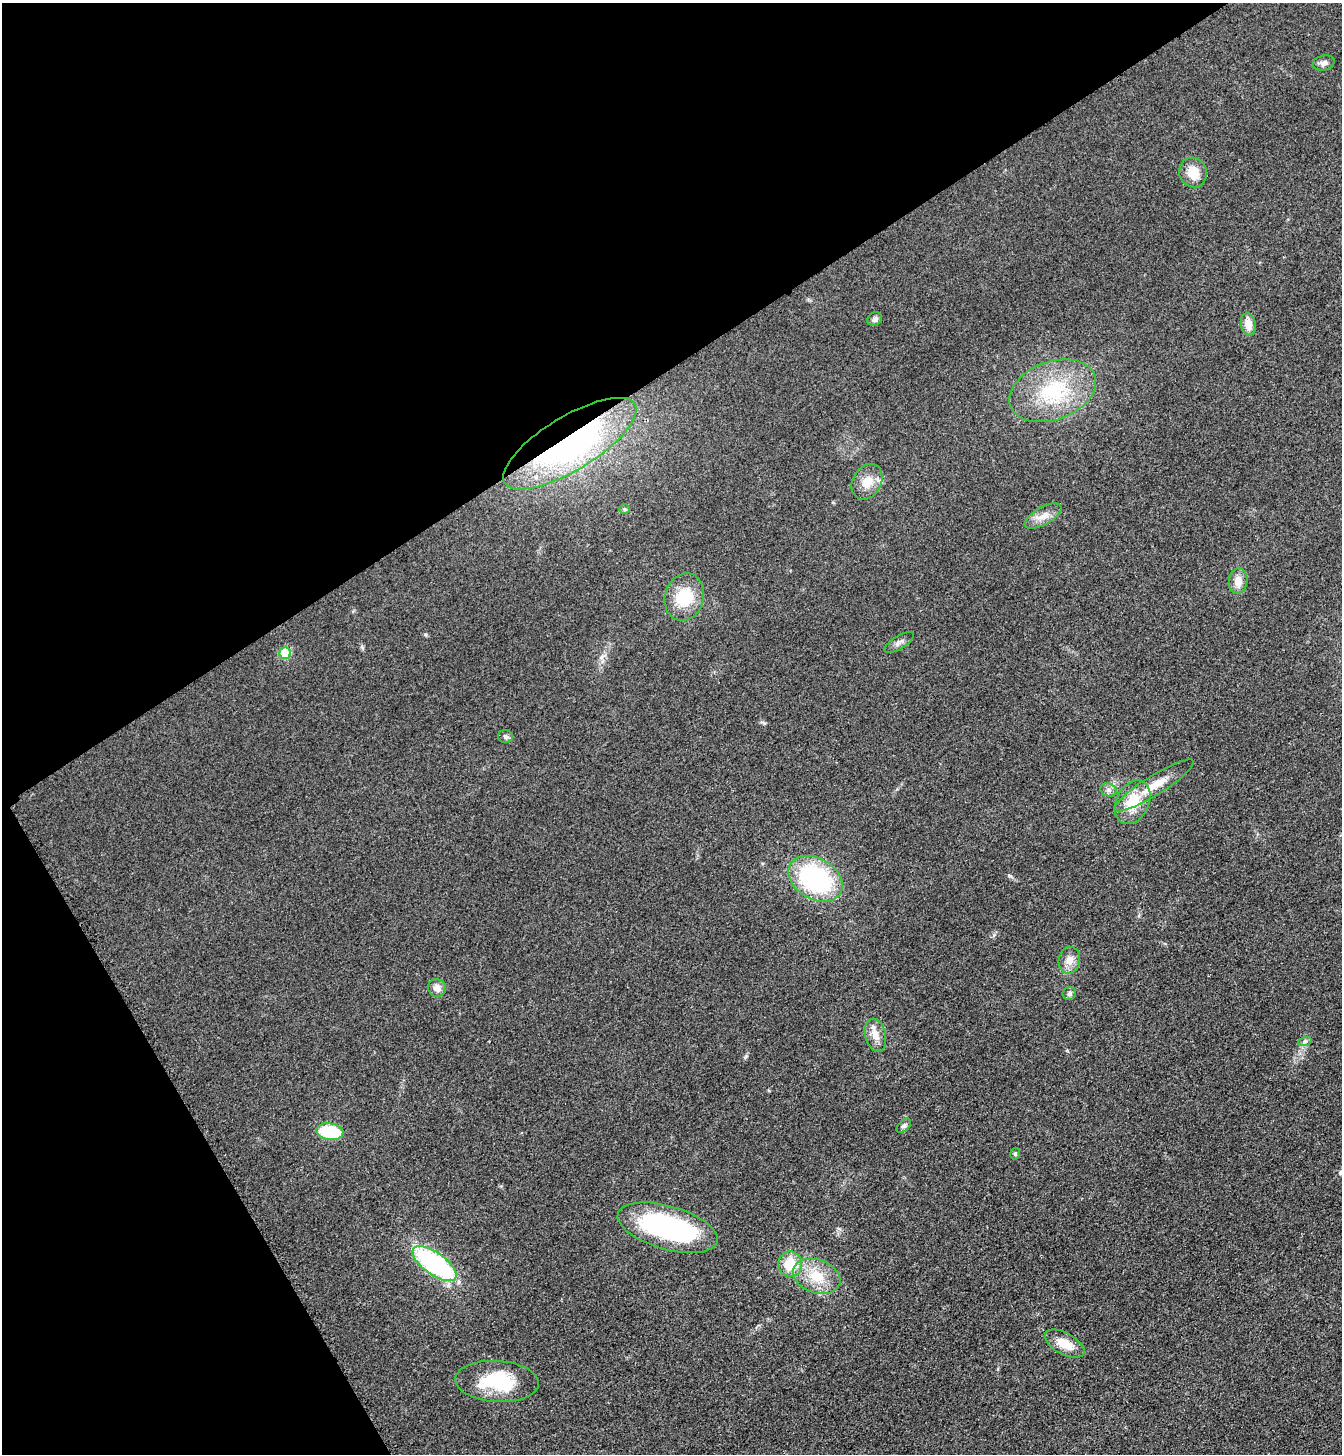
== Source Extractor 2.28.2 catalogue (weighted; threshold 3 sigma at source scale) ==
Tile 5 of 4 x 4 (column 1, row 2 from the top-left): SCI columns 181-1520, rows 2935-4386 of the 5861 x 5869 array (HDU 1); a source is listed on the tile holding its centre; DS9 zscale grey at full resolution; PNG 1344 x 1456 px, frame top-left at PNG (2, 3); each listed source drawn as its Kron ellipse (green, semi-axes under 4 px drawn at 4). Shown black and unused: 32% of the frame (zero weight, under 3 of 4 exposures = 3% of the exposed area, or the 3 px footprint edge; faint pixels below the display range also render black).
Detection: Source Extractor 2.28.2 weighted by HDU 2 'WHT'; one run over the whole footprint, this tile lists its part. Background 0.0774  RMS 0.0093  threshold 0.042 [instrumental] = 3 sigma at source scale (4.5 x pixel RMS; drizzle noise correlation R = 1.50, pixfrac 1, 0.05/0.05 arcsec/px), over >= 5 px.
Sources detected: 34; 1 inside a brighter object's white glare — neither listed nor drawn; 1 inside a brighter listed object's ellipse — not listed separately; the other 32 listed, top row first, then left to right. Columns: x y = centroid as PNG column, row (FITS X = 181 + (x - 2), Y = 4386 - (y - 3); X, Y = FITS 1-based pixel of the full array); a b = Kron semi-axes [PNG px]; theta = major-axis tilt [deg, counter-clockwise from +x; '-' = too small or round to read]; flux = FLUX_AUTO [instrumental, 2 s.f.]
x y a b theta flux
1324 63 11 7 13 4.1
1193 172 15 14 - 17
875 319 8 6 30 3.1
1248 324 11 7 -80 11
1053 391 45 29 20 71
570 444 76 27 31 230
867 482 19 14 59 15
625 509 5 5 - 1.3
1043 516 20 8 29 9.5
1238 581 13 9 82 9.9
684 597 24 19 73 34
899 642 17 6 32 4.3
285 653 6 5 - 47
505 737 7 6 - 2.1
1154 785 46 9 32 22
1108 790 8 6 -20 3.3
1133 802 23 16 63 29
815 879 29 20 -30 130
1069 960 13 10 80 9.2
437 988 9 8 - 6
1069 994 7 6 - 2.8
876 1035 17 10 -77 10
1305 1041 7 4 19 1.8
904 1126 8 5 45 2.3
330 1132 14 8 -8 54
1015 1154 6 4 76 1.7
668 1228 52 22 -16 150
434 1264 26 11 -36 160
790 1264 12 12 - 22
817 1276 24 16 -19 27
1065 1344 22 11 -28 16
497 1381 42 20 -3 58
Overlapping masked pixels (flux is a lower limit): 1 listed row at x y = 570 444
Unlisted compact peaks at least as high as the median listed source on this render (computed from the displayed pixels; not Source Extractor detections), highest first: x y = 1009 875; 764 723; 746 1056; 994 935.